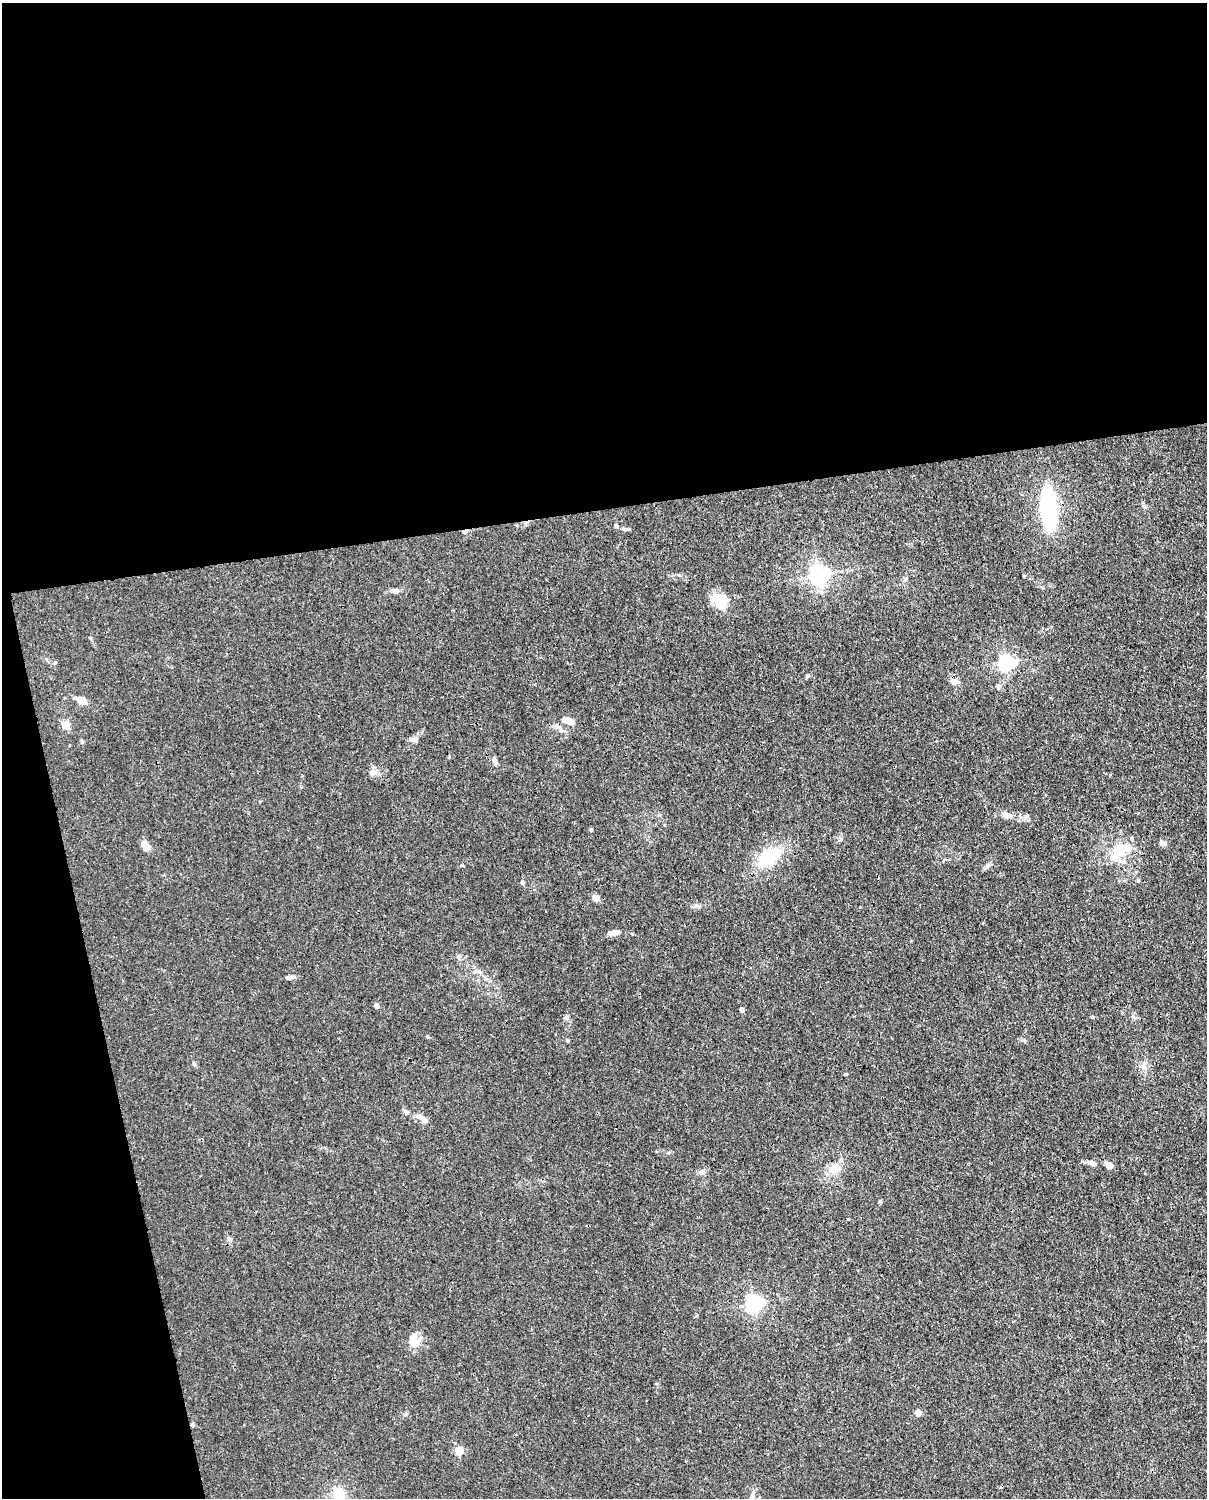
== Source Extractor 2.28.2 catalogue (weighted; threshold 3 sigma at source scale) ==
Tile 1 of 4 x 3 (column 1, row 1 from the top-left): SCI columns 92-1296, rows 3258-4753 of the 5001 x 4906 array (HDU 1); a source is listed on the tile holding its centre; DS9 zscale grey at full resolution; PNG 1209 x 1500 px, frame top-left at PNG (2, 3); no overlay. Shown black and unused: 39% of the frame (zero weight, under 3 of 4 exposures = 7% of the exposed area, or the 3 px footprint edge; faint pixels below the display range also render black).
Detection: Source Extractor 2.28.2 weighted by HDU 2 'WHT'; one run over the whole footprint, this tile lists its part. Background 0.0269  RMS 0.0028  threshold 0.0128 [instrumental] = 3 sigma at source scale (4.5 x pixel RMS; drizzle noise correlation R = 1.50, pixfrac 1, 0.05/0.05 arcsec/px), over >= 5 px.
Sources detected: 56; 1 cosmic-ray / hot-pixel residue — not listed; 3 inside a brighter listed object's ellipse — not listed separately; the other 52 listed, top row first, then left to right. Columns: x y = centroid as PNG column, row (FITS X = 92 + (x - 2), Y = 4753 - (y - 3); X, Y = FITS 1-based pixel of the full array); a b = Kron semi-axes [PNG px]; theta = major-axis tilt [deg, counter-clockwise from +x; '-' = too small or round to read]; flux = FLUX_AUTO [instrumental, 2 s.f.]
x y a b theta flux
1144 507 7 5 -30 0.5
1048 509 31 12 -86 38
526 523 7 5 60 0.59
616 526 5 5 - 0.68
628 529 6 4 17 0.47
819 575 7 6 - 140
395 591 8 6 -11 1.1
720 603 17 14 -56 7.7
1007 662 6 6 - 76
55 663 5 3 - 0.32
954 681 9 7 -2 1.7
998 686 6 6 - 0.7
84 701 16 8 -40 1.9
569 721 19 8 -18 2.1
65 725 6 5 - 4.5
559 728 14 5 -36 1.2
412 739 9 5 -13 0.82
82 742 5 5 - 0.37
494 760 10 5 -89 0.85
373 772 9 8 - 1.6
1138 813 3 2 - 0.38
1007 815 12 7 -15 1.8
591 830 5 4 - 0.29
1162 843 9 6 -19 0.95
145 846 10 7 -58 2.5
1117 852 28 15 69 6.8
769 857 26 16 32 12
987 865 9 6 52 0.83
1138 881 5 4 - 0.35
522 883 5 5 - 0.51
596 898 4 4 - 5.7
615 933 9 6 15 1.3
288 978 8 5 2 0.65
377 1006 4 4 - 1.5
741 1010 4 4 - 1.4
1092 1017 5 3 - 0.27
194 1064 7 4 -59 0.43
846 1074 4 3 - 0.23
406 1112 6 6 - 0.6
422 1118 18 6 -33 1.6
1091 1163 10 6 -3 1.1
1109 1165 10 6 -36 1.4
833 1170 10 8 30 4.1
701 1172 7 7 - 1
880 1201 5 4 - 0.4
229 1239 8 5 -37 0.69
754 1304 6 6 - 95
414 1340 19 12 -77 3.5
918 1412 8 7 - 0.96
192 1425 5 4 - 0.42
459 1451 5 4 - 9.1
339 1494 14 14 - 5.1
Overlapping masked pixels (flux is a lower limit): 2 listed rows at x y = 526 523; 192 1425
Isophote crosses this tile's border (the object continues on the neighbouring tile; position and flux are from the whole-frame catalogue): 1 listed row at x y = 339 1494
Unlisted compact peaks at least as high as the median listed source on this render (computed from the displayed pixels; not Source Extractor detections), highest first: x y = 566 1018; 1024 576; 427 1036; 807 676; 1133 1017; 462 865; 696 905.